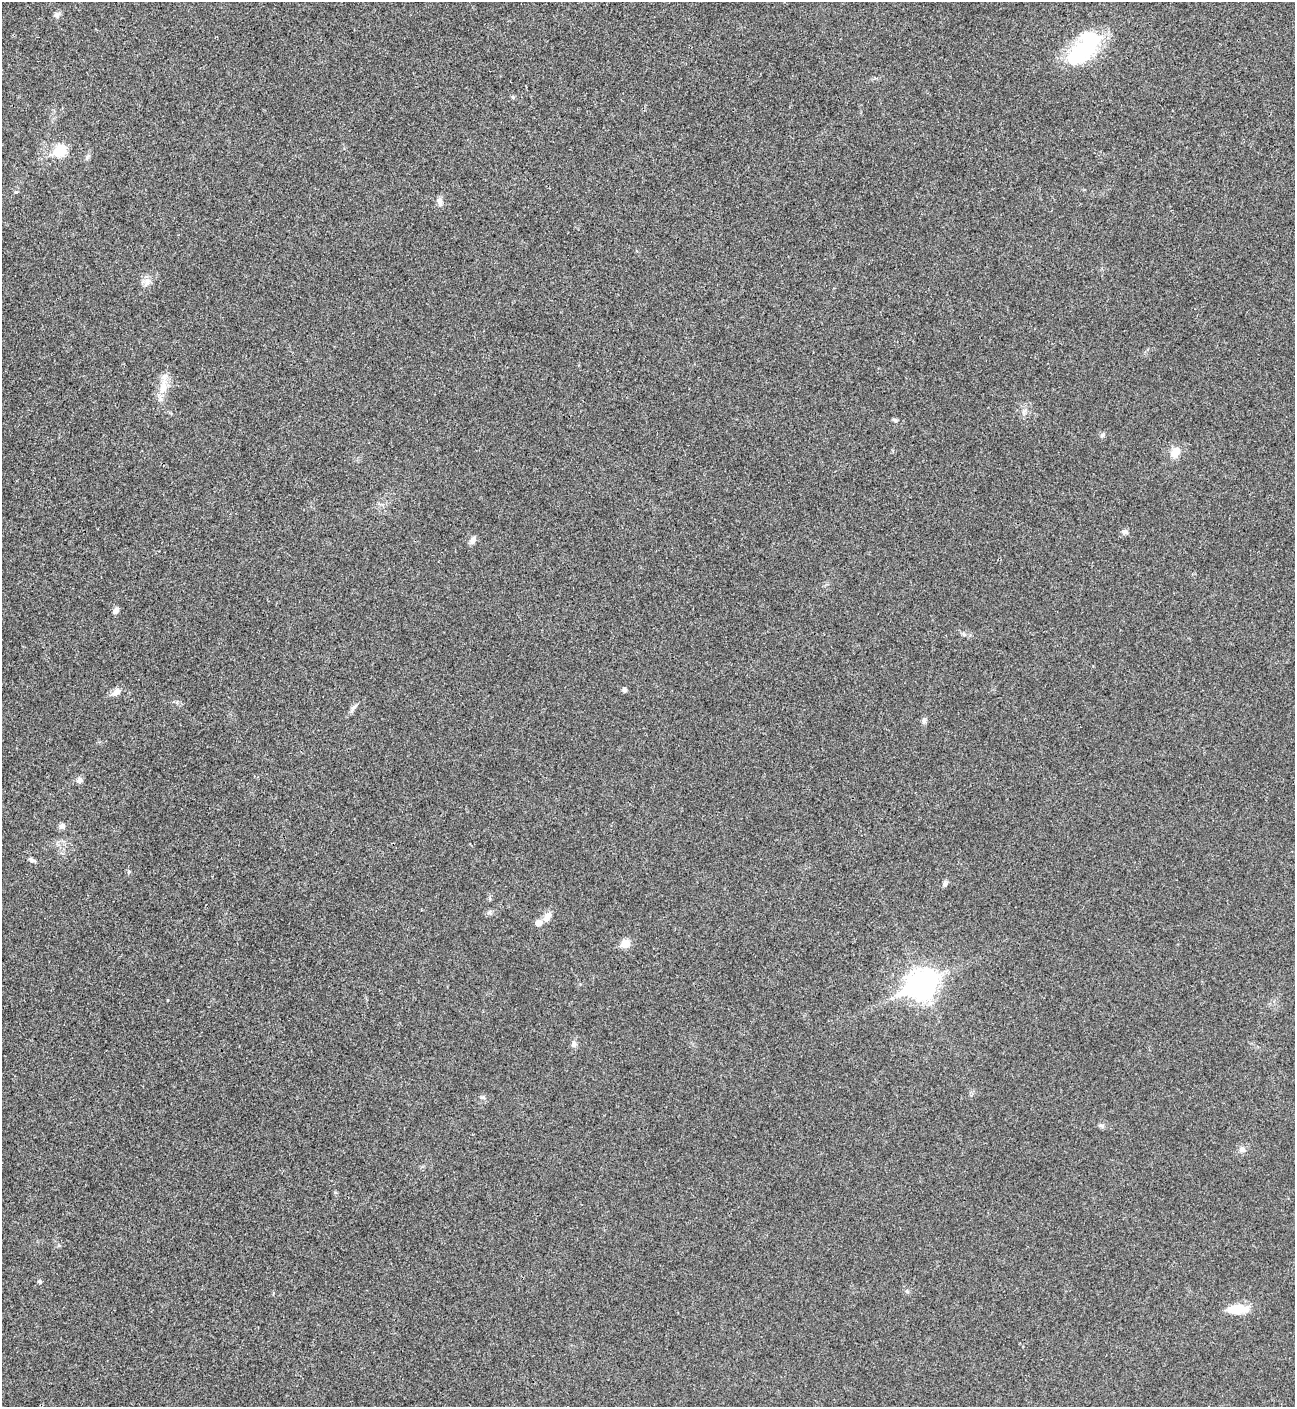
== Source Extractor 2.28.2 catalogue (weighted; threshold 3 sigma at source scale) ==
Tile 11 of 4 x 4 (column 3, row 3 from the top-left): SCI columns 2876-4168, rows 1414-2818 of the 5627 x 5637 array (HDU 1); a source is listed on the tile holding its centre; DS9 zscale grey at full resolution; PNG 1297 x 1409 px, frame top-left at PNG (2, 2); no overlay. Shown black and unused: <1% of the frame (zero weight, under 3 of 4 exposures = <1% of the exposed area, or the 3 px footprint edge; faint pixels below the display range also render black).
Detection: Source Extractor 2.28.2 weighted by HDU 2 'WHT'; one run over the whole footprint, this tile lists its part. Background 0.02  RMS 0.0055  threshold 0.0248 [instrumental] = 3 sigma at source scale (4.5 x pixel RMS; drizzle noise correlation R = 1.50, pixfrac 1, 0.05/0.05 arcsec/px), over >= 5 px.
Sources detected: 34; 1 inside a brighter object's white glare — not listed; the other 33 listed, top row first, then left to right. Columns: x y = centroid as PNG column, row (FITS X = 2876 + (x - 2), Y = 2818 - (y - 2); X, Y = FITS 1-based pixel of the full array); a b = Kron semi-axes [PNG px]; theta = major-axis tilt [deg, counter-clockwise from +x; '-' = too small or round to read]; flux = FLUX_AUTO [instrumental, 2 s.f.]
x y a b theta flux
57 15 8 6 -56 1.6
1084 49 36 17 43 61
513 97 5 4 - 0.74
60 151 6 6 - 39
16 192 5 5 - 0.67
440 202 13 6 -76 2.1
147 282 13 5 64 2.6
163 388 19 11 77 7.3
895 420 7 4 -44 0.87
1102 434 7 4 2 0.96
1175 452 13 10 44 6.3
1125 532 8 6 9 1.5
473 540 10 7 67 2.1
116 610 9 6 57 1.9
624 690 5 4 - 1.8
116 692 10 8 45 3
353 708 11 4 57 1.6
924 721 8 6 89 1.4
79 780 7 7 - 2.1
62 826 8 7 - 1.7
32 860 11 5 -31 1.3
945 884 7 6 - 1.5
489 913 7 4 1 1.1
547 916 13 8 60 3.3
538 923 6 6 - 4.2
625 944 6 5 - 13
922 985 12 9 25 620
574 1044 8 6 68 1.9
483 1097 7 5 6 0.98
1101 1126 8 5 -20 1.2
1242 1149 8 7 - 2.1
39 1281 5 5 - 1
1238 1309 24 10 2 11
Unlisted compact peaks at least as high as the median listed source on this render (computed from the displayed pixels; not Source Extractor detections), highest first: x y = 129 872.